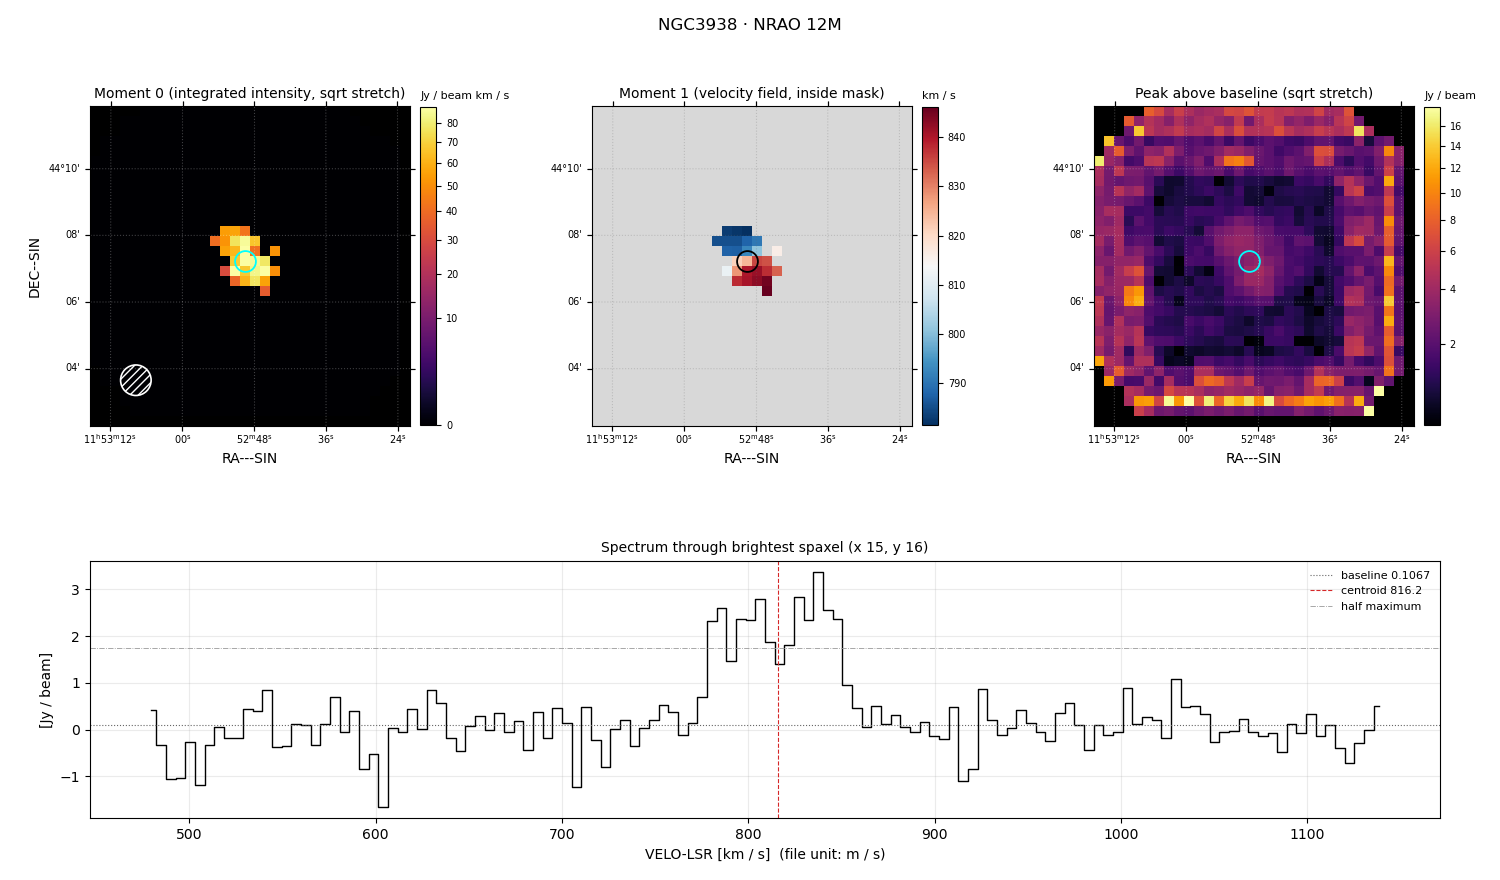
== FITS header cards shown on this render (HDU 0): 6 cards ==
OBJECT  = 'NGC3938 '  /
TELESCOP= 'NRAO 12M'  /
BUNIT   = 'JY/BEAM '  /
CTYPE1  = 'RA---SIN'  /
CTYPE2  = 'DEC--SIN'  /
CTYPE3  = 'VELO-LSR'  /

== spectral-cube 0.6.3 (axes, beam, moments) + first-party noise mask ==
SpectralCube HDU 0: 128 channels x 32 x 32 spaxels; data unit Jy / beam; figure title: NGC3938 · NRAO 12M
Units: BUNIT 'JY/BEAM' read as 'Jy/beam' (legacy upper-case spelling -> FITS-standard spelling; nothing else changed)
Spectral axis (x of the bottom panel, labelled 'VELO-LSR [km / s]  (file unit: m / s)'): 480 .. 1138 km / s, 128 channels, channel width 5.19 km / s
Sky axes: RA---SIN/DEC--SIN; field 9.6' x 9.6' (18 arcsec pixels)
Beam (drawn as the hatched ellipse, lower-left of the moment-0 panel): BMAJ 55 arcsec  BMIN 55 arcsec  BPA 0 deg
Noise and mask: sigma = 0.75 Jy / beam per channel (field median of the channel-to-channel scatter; agrees with the line-free scatter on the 883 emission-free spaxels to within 6%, no correlation factor applied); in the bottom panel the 128 channels outside the line scatter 0.45 Jy / beam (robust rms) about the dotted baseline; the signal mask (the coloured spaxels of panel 2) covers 3% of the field
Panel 1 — Moment 0 (line voxels x channel width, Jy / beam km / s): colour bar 0 .. 88.6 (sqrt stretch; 0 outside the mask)
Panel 2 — Moment 1 (intensity-weighted velocity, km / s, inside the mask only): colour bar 781.4 .. 846.1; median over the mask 818.6
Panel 3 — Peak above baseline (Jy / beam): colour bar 0.886 .. 17.9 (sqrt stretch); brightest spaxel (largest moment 0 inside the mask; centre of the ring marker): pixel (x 15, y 16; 0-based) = FK5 11h52m50s +44d07m20s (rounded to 2 s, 20 arcsec steps: no finer than the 18 arcsec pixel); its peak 3.26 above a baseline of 0.1067
Panel 4 — spectrum at that spaxel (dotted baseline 0.1067 Jy / beam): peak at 838 km / s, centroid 816.2 km / s (red dashed line; intensity-weighted over the run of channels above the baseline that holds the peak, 768 .. 861 km / s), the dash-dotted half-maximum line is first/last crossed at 778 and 850 km / s (edge to edge), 73 km / s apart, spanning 3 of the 0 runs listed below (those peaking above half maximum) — a span across separate features, not one line's width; no channel run reaches the detection threshold at this spaxel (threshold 4 sigma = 3 Jy / beam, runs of >= 3 channels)